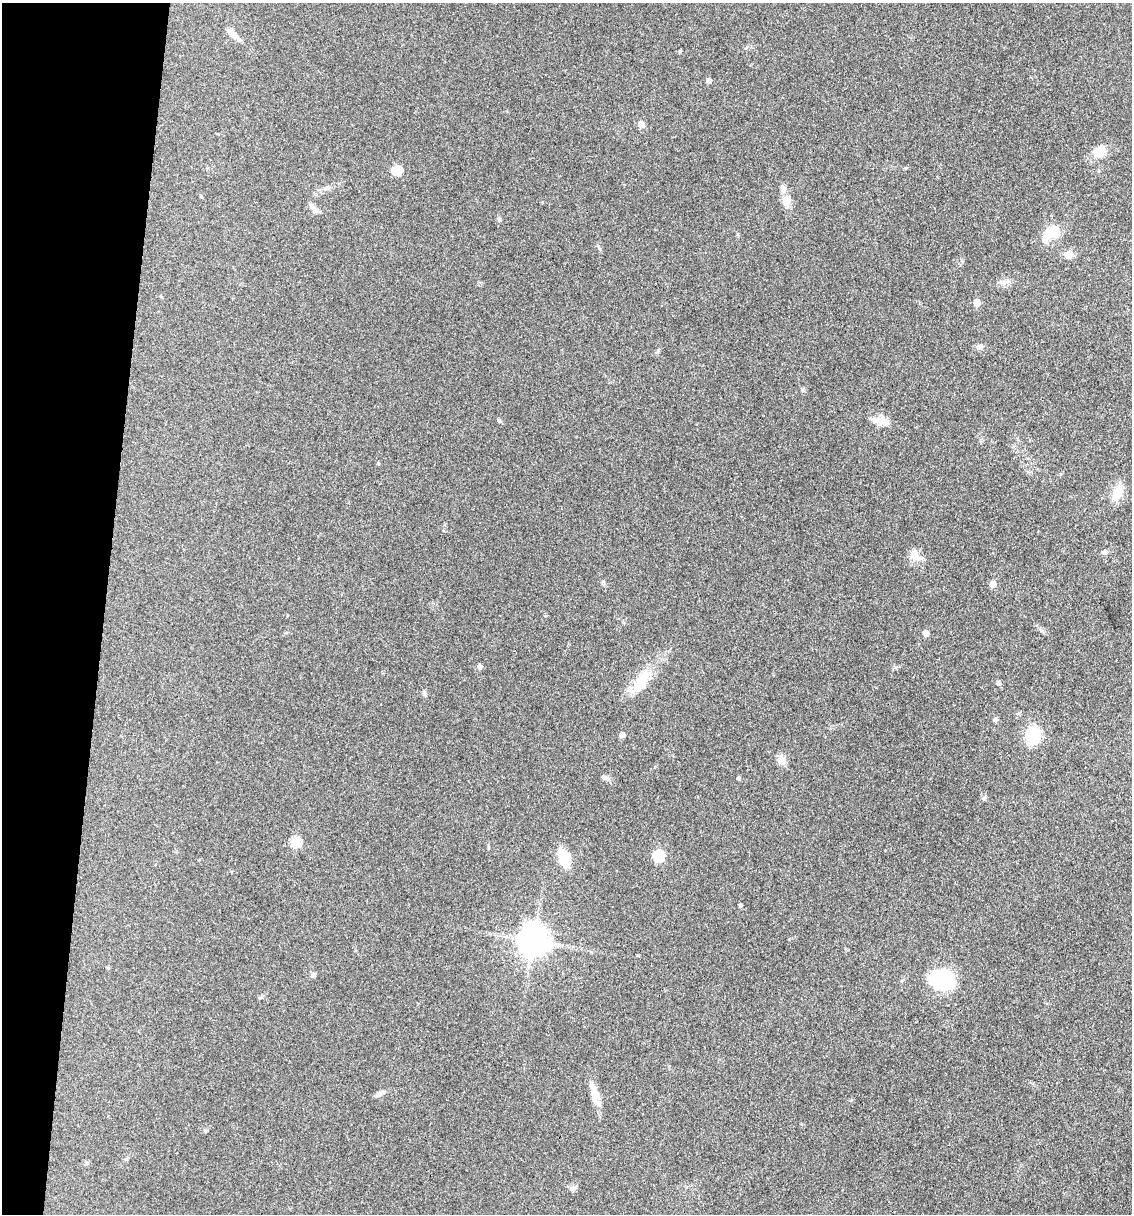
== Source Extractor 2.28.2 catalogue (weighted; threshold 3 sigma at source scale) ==
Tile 9 of 4 x 4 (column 1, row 3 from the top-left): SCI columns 236-1365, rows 1214-2425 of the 4873 x 4848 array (HDU 1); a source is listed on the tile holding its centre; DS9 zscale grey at full resolution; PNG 1134 x 1216 px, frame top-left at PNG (2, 3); no overlay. Shown black and unused: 9% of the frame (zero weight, under 3 of 4 exposures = <1% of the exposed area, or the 3 px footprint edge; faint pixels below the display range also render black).
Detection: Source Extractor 2.28.2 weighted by HDU 2 'WHT'; one run over the whole footprint, this tile lists its part. Background 0.149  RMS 0.0071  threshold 0.032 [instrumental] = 3 sigma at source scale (4.5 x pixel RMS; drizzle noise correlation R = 1.50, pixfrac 1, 0.05/0.05 arcsec/px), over >= 5 px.
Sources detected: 45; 1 inside a brighter listed object's ellipse — not listed separately; the other 44 listed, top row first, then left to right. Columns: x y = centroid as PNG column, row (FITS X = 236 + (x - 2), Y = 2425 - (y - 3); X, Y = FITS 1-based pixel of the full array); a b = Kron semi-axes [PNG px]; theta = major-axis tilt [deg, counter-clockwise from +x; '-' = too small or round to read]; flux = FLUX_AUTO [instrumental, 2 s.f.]
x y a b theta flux
232 34 15 7 -44 5.6
680 51 4 3 - 0.9
709 81 4 4 - 2.8
641 124 5 5 - 8.4
1099 152 16 12 24 9.9
396 171 16 11 11 6.4
783 189 10 8 -76 3.4
201 197 4 4 - 0.62
786 201 11 9 -85 7.3
313 208 16 6 -48 3.6
499 219 6 5 - 1.1
1052 232 16 13 8 19
1069 254 8 8 - 7
976 302 5 5 - 9.6
980 347 9 7 -8 2.7
499 421 5 5 - 0.98
880 421 22 10 0 7.3
1117 494 20 14 78 9.6
1105 552 8 5 1 1.8
914 553 13 10 -65 5.8
993 584 5 5 - 11
926 633 4 4 - 7.4
480 667 5 5 - 2.6
642 679 27 16 61 17
998 683 5 5 - 2
424 693 8 5 -64 1.7
995 720 6 5 - 1.3
622 735 4 4 - 4.5
1033 735 7 6 - 140
782 760 12 10 87 4.6
605 778 12 5 -22 2
738 778 4 4 - 1.4
984 798 6 4 71 1.1
295 842 6 5 - 30
658 856 6 5 - 53
564 858 13 8 -69 31
740 906 4 3 - 1.2
533 941 9 8 - 1100
108 968 5 3 - 0.6
313 975 8 5 29 1.6
942 980 29 20 -3 43
380 1093 12 6 29 2.6
595 1095 30 9 -76 9.2
572 1188 6 6 - 1.7
Unlisted compact peaks at least as high as the median listed source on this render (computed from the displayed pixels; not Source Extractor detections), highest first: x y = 802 390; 378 463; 658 350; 205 1130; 600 249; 906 168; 603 581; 895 667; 789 939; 1004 282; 542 202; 1041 630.